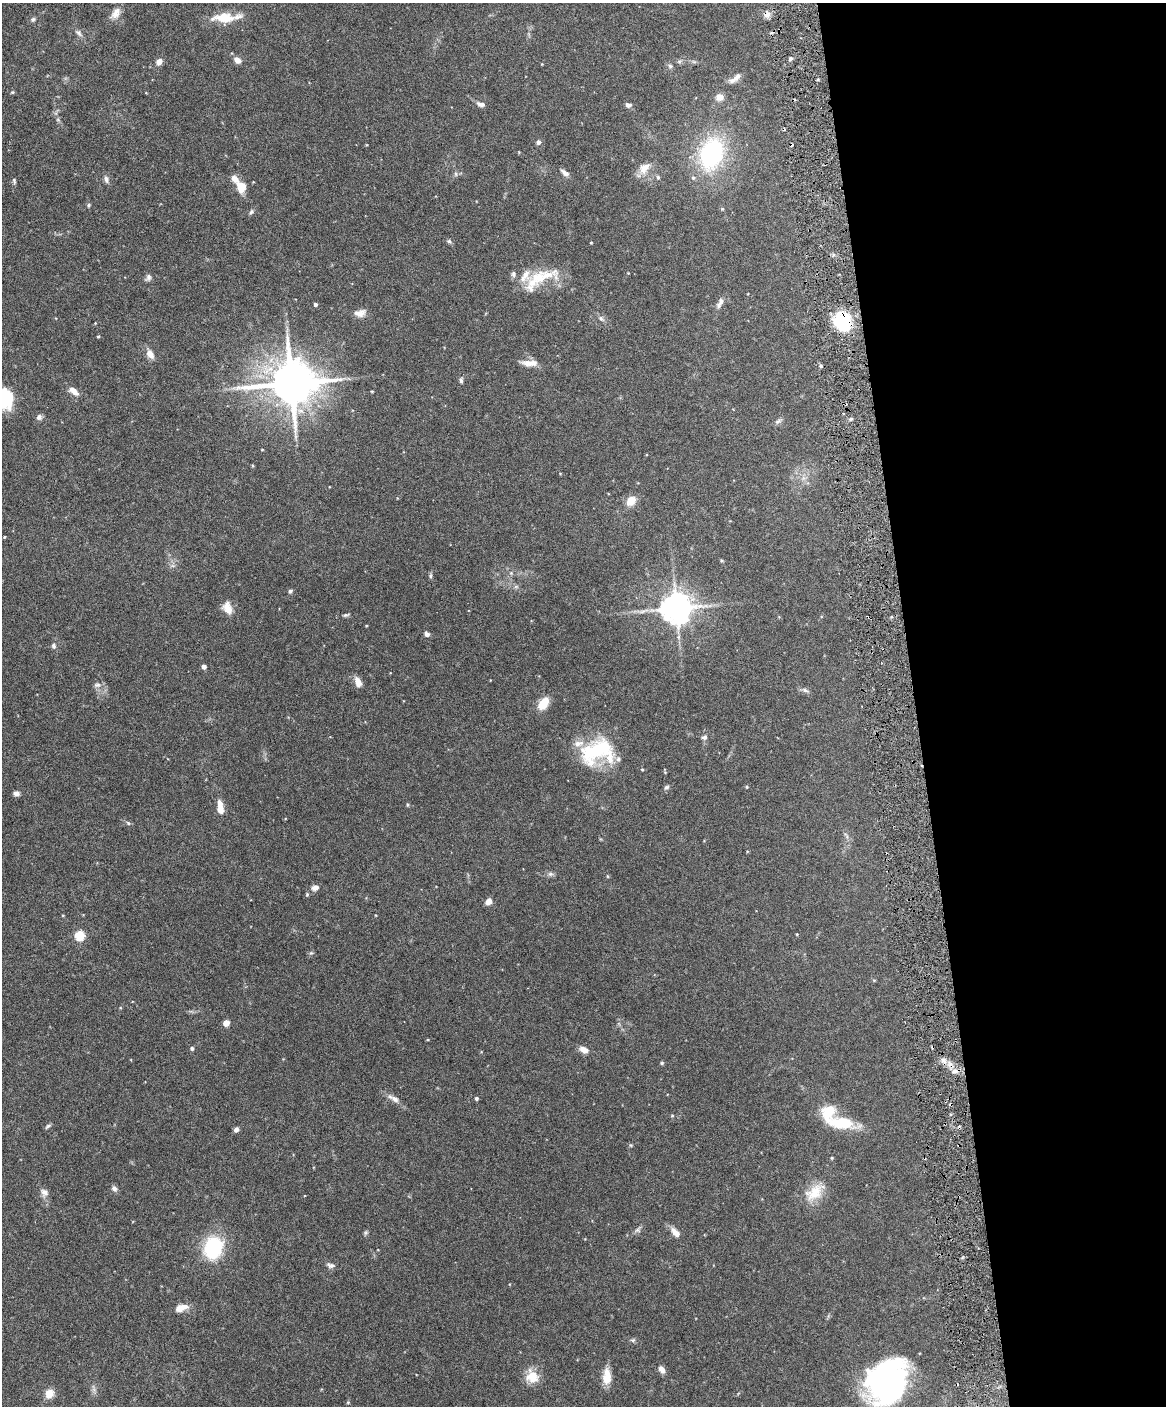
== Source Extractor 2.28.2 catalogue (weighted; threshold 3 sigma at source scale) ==
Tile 8 of 4 x 3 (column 4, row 2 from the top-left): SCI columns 3493-4656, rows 1537-2940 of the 4656 x 4583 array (HDU 1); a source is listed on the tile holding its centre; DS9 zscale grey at full resolution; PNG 1168 x 1408 px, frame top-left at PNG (2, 3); no overlay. Shown black and unused: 22% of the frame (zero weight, under 3 of 6 exposures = <1% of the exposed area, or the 3 px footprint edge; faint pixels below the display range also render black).
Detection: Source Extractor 2.28.2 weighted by HDU 2 'WHT'; one run over the whole footprint, this tile lists its part. Background 0.243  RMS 0.0049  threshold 0.02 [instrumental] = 3 sigma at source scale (4.09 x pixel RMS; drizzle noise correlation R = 1.36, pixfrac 0.8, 0.05/0.05 arcsec/px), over >= 5 px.
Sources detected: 133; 1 too faint to see at this stretch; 2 inside a brighter object's white glare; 6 cosmic-ray / hot-pixel residue — not listed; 7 inside a brighter listed object's ellipse — not listed separately; the other 117 listed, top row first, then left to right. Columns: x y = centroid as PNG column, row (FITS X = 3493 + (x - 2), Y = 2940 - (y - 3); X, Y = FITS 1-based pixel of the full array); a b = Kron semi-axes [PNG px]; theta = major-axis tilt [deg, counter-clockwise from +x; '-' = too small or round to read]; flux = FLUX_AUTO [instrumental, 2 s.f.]
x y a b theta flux
116 13 18 10 55 4.1
767 15 11 7 -21 2.4
224 18 31 13 0 11
33 19 7 6 - 1
78 33 12 6 -44 1.7
790 59 6 4 60 0.95
237 60 9 7 -34 2.9
159 62 8 6 49 2.8
670 66 7 7 - 1.1
735 78 19 7 37 2.7
12 92 5 4 - 0.52
720 97 9 8 - 3.1
481 104 10 5 -15 1.8
628 105 8 6 -3 1.6
58 120 6 4 -19 0.63
538 142 5 5 - 1.4
711 153 33 23 73 56
644 168 18 12 47 5.5
565 173 12 6 -38 1.9
456 174 6 4 -89 0.76
658 177 6 4 -68 0.72
234 178 7 5 -50 4
106 179 11 5 -84 1.5
14 181 8 4 -76 0.74
242 186 10 8 -71 8.4
89 205 6 4 51 0.64
722 209 5 4 - 0.56
251 212 8 5 47 1.1
449 241 7 5 -55 0.87
591 242 4 3 - 0.31
628 273 3 3 - 0.27
148 278 10 7 61 1.5
540 278 50 17 26 18
720 303 15 7 64 2.3
315 304 4 4 - 1
360 313 15 9 12 3.3
601 318 10 7 -39 1.5
845 322 24 15 -88 22
95 323 3 3 - 0.3
98 336 4 3 - 0.43
150 354 12 7 -58 3.5
530 363 20 7 -2 4.6
461 380 8 5 85 1
291 383 15 12 3 2100
74 391 13 7 -40 3.3
372 391 3 3 - 0.4
5 398 19 16 -74 23
39 417 8 7 - 1.5
778 421 10 6 29 1.3
631 501 10 8 46 5.9
4 537 4 3 - 0.39
722 560 6 4 -45 0.51
511 573 5 5 - 0.66
430 576 7 4 85 0.79
516 587 7 4 0 0.83
290 591 5 4 - 0.87
227 608 16 10 -67 4.8
676 608 9 9 - 830
346 615 8 4 16 0.82
427 634 7 6 - 1.3
53 646 8 6 -77 1.3
204 667 4 4 - 2.4
358 682 11 6 -71 4.2
97 685 10 7 1 1.7
805 690 10 5 -19 1.3
543 703 13 8 54 9.3
704 737 7 6 - 1.4
597 751 41 27 15 35
642 769 4 4 - 0.43
665 772 4 4 - 0.37
666 787 7 5 29 0.99
747 787 4 4 - 0.5
16 793 7 6 - 1.7
407 805 6 3 -82 0.52
221 810 10 8 -86 3.4
128 823 6 5 - 0.76
846 836 11 3 -55 0.87
747 851 3 3 - 0.47
550 874 7 6 - 1.2
608 876 5 3 - 0.41
315 888 10 7 23 2.2
488 902 7 6 - 2.7
375 915 4 3 - 0.3
797 934 4 3 - 0.35
80 935 5 5 - 26
311 953 5 5 - 0.64
874 980 5 3 - 0.4
226 1023 5 5 - 4.1
192 1048 5 4 - 0.95
584 1050 9 6 -30 3.7
943 1060 8 6 -63 2.1
662 1063 5 4 - 0.56
954 1071 8 6 2 2
476 1098 4 4 - 0.94
394 1099 17 7 -29 2.9
672 1116 5 3 - 0.45
841 1123 37 14 -7 16
48 1126 9 4 41 0.82
236 1130 6 5 - 1.7
630 1145 5 3 - 0.5
832 1158 4 3 - 0.44
114 1188 8 7 - 1.5
44 1192 12 9 -51 2.4
815 1192 30 17 38 11
638 1230 10 6 54 1.4
366 1232 7 5 55 0.75
675 1232 16 7 -45 3.5
213 1247 24 19 67 30
330 1265 11 7 -19 1.5
181 1308 16 7 19 4.3
633 1340 7 5 12 0.88
662 1370 8 6 -59 2.7
532 1376 15 13 -68 8.6
607 1376 19 9 88 7
889 1384 42 36 43 110
49 1394 9 8 - 5.6
348 1402 5 4 - 0.52
Overlapping masked pixels (flux is a lower limit): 2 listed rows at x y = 767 15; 845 322
Isophote crosses this tile's border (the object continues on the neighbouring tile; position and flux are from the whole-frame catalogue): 1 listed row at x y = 5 398